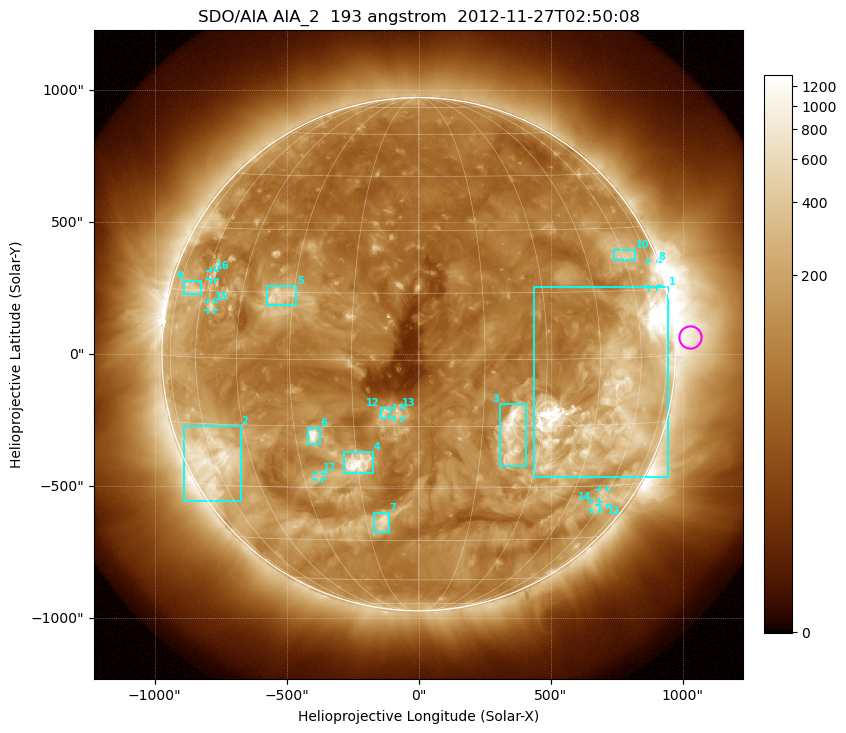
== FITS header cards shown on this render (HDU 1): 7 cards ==
TELESCOP= 'SDO/AIA'
INSTRUME= 'AIA_2'
WAVELNTH=                  193
WAVEUNIT= 'angstrom'
DATE-OBS= '2012-11-27T02:50:08.61'
CTYPE1  = 'HPLN-TAN'
CTYPE2  = 'HPLT-TAN'

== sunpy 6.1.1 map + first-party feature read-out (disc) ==
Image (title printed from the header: SDO/AIA AIA_2  193 angstrom  2012-11-27T02:50:08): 1024 x 1024 px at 2.4 arcsec/px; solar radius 972 arcsec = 405 px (full disc in frame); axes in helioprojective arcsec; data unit not stated in the header (colour bar unlabelled)
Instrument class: DISC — disc imager (sunpy class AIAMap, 193 A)
Bright regions (active regions / flare kernels): reference = the median radial profile (limb darkening/brightening removed); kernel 9 px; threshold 5 sigma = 241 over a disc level ~96.1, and >= 1.15x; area >= 12 px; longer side >= 10 px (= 24 arcsec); searched inside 0.97 R_sun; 17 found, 17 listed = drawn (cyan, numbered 1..; 7 of them under ~33 arcsec drawn as corner ticks so the feature stays visible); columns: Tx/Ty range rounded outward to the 5 arcsec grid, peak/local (2 s.f.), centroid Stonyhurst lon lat
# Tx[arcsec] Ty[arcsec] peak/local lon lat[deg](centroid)
1 435..945 -465..255 32 +47 -9
2 -890..-675 -560..-270 7.6 -60 -23
3 305..405 -425..-190 15 +22 -17
4 -285..-170 -450..-370 14 -15 -24
5 -575..-460 185..260 5.9 -34 +14
6 -420..-375 -340..-280 12 -25 -17
7 -170..-110 -675..-600 6.6 -11 -39
8 870..905 255..350 5 +73 +18
9 -890..-825 225..275 3.7 -66 +15
10 740..820 355..395 3.9 +61 +23
11 685..715 -570..-515 3.7 +59 -33
12 -145..-105 -245..-205 5.1 -8 -12
13 -90..-65 -245..-205 5.3 -5 -12
14 655..685 -590..-560 3.9 +58 -36
15 -800..-775 165..200 4.4 -55 +12
16 -790..-770 280..315 3.6 -58 +18
17 -390..-365 -475..-450 3.6 -26 -27
Off-limb structures (1.02-1.3 R_sun): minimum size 162 px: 3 found; the strongest spans PA ~235..305 deg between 1.02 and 1.3 R_sun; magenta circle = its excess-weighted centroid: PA ~275 deg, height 1.06 R_sun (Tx ~1030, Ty ~65 arcsec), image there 4.5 x the reference